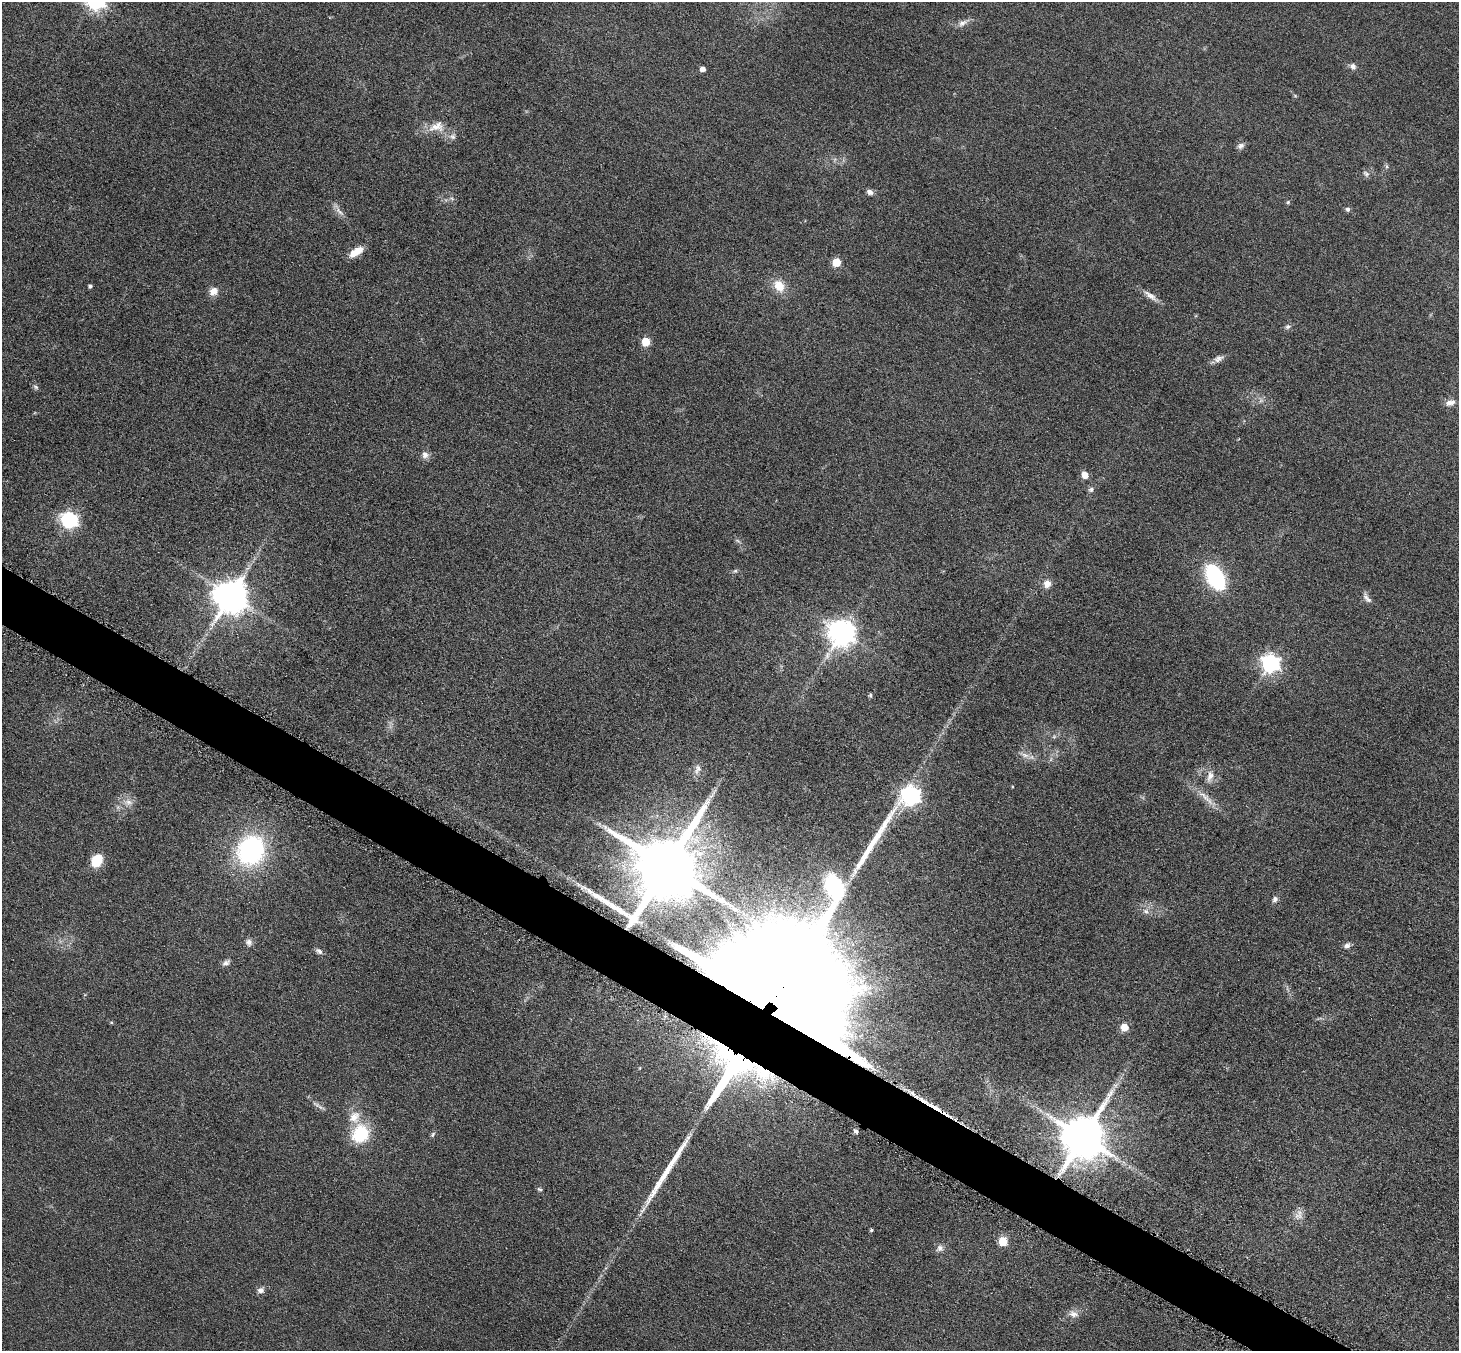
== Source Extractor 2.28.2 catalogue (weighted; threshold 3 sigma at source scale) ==
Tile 6 of 4 x 4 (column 2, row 2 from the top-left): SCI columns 1477-2933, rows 3009-4357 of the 5861 x 5868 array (HDU 1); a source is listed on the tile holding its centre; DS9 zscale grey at full resolution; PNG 1461 x 1353 px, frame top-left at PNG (2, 2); no overlay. Shown black and unused: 4% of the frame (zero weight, under 3 of 6 exposures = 2% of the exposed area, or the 3 px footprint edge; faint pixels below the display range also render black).
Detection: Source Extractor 2.28.2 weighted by HDU 2 'WHT'; one run over the whole footprint, this tile lists its part. Background 0.0929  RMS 0.01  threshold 0.0408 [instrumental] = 3 sigma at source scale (4.09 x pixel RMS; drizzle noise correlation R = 1.36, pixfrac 0.8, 0.05/0.05 arcsec/px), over >= 5 px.
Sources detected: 77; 1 too faint to see at this stretch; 1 inside a brighter object's white glare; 2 long thin detections or spike segments (spike, bleed or trail) — not listed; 2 inside a brighter listed object's ellipse — not listed separately; the other 71 listed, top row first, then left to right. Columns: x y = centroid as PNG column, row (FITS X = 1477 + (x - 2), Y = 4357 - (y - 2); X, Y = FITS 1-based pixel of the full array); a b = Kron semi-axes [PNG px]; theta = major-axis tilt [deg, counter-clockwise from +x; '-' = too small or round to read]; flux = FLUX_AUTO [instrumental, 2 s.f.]
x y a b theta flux
963 23 15 7 26 5.4
1353 66 7 6 - 4.4
703 69 4 4 - 5.9
436 127 24 14 12 15
453 137 7 7 - 3.2
1241 146 9 7 22 3.6
1386 166 6 4 -71 1.5
1366 174 10 7 -29 3.2
870 192 8 7 - 3.6
1288 202 5 5 - 1.2
1348 209 6 6 - 2.3
340 212 17 5 -46 5.2
356 252 18 8 33 12
836 262 5 5 - 32
90 286 4 4 - 2
779 286 15 11 -59 16
214 291 9 8 - 8.8
1150 295 21 7 -37 7
1288 327 8 6 24 2.5
646 341 5 5 - 32
1218 359 14 8 25 4.8
36 387 8 5 -28 2
1450 403 13 8 14 5.4
425 455 10 9 - 5
1085 475 5 5 - 13
1091 489 8 6 29 2.5
69 520 7 7 - 270
737 541 8 3 -19 1.5
735 571 7 4 44 1.6
1215 577 26 14 -60 93
1047 584 10 9 - 6.9
231 595 10 10 - 2100
1367 598 17 7 -55 4.4
842 632 9 9 - 1000
1270 663 7 7 - 360
870 695 5 5 - 1.4
1025 755 12 6 -18 5.3
697 769 15 8 73 5.6
1210 776 17 8 77 7.2
712 795 17 4 52 4.7
911 795 7 7 - 460
1206 798 35 7 -43 12
129 802 11 9 -13 6.5
250 850 25 22 67 160
96 861 13 10 59 23
667 866 21 18 46 10000
1275 899 8 7 - 3.2
1146 911 9 7 -4 3.9
249 942 9 8 - 3.9
1347 946 9 7 30 3.4
319 951 10 6 -39 2.9
226 963 11 6 22 3.5
777 996 50 48 -22 36000
111 1022 5 3 - 1
1124 1027 6 5 - 16
731 1069 191 54 55 6000
1116 1085 9 5 34 3.1
316 1104 18 5 -37 4.2
936 1108 23 5 -30 13
354 1117 18 15 64 15
856 1131 7 5 -44 2
360 1134 17 15 60 50
433 1134 8 5 60 1.8
1083 1137 13 12 - 4000
539 1189 6 4 -18 1.6
1298 1216 13 10 2 6.6
871 1230 4 4 - 1.5
1003 1241 5 5 - 37
940 1248 10 8 39 4.1
261 1290 9 7 -1 4.1
1073 1314 14 9 -15 6.2
Overlapping masked pixels (flux is a lower limit): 5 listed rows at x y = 667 866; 777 996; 731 1069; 936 1108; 1083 1137